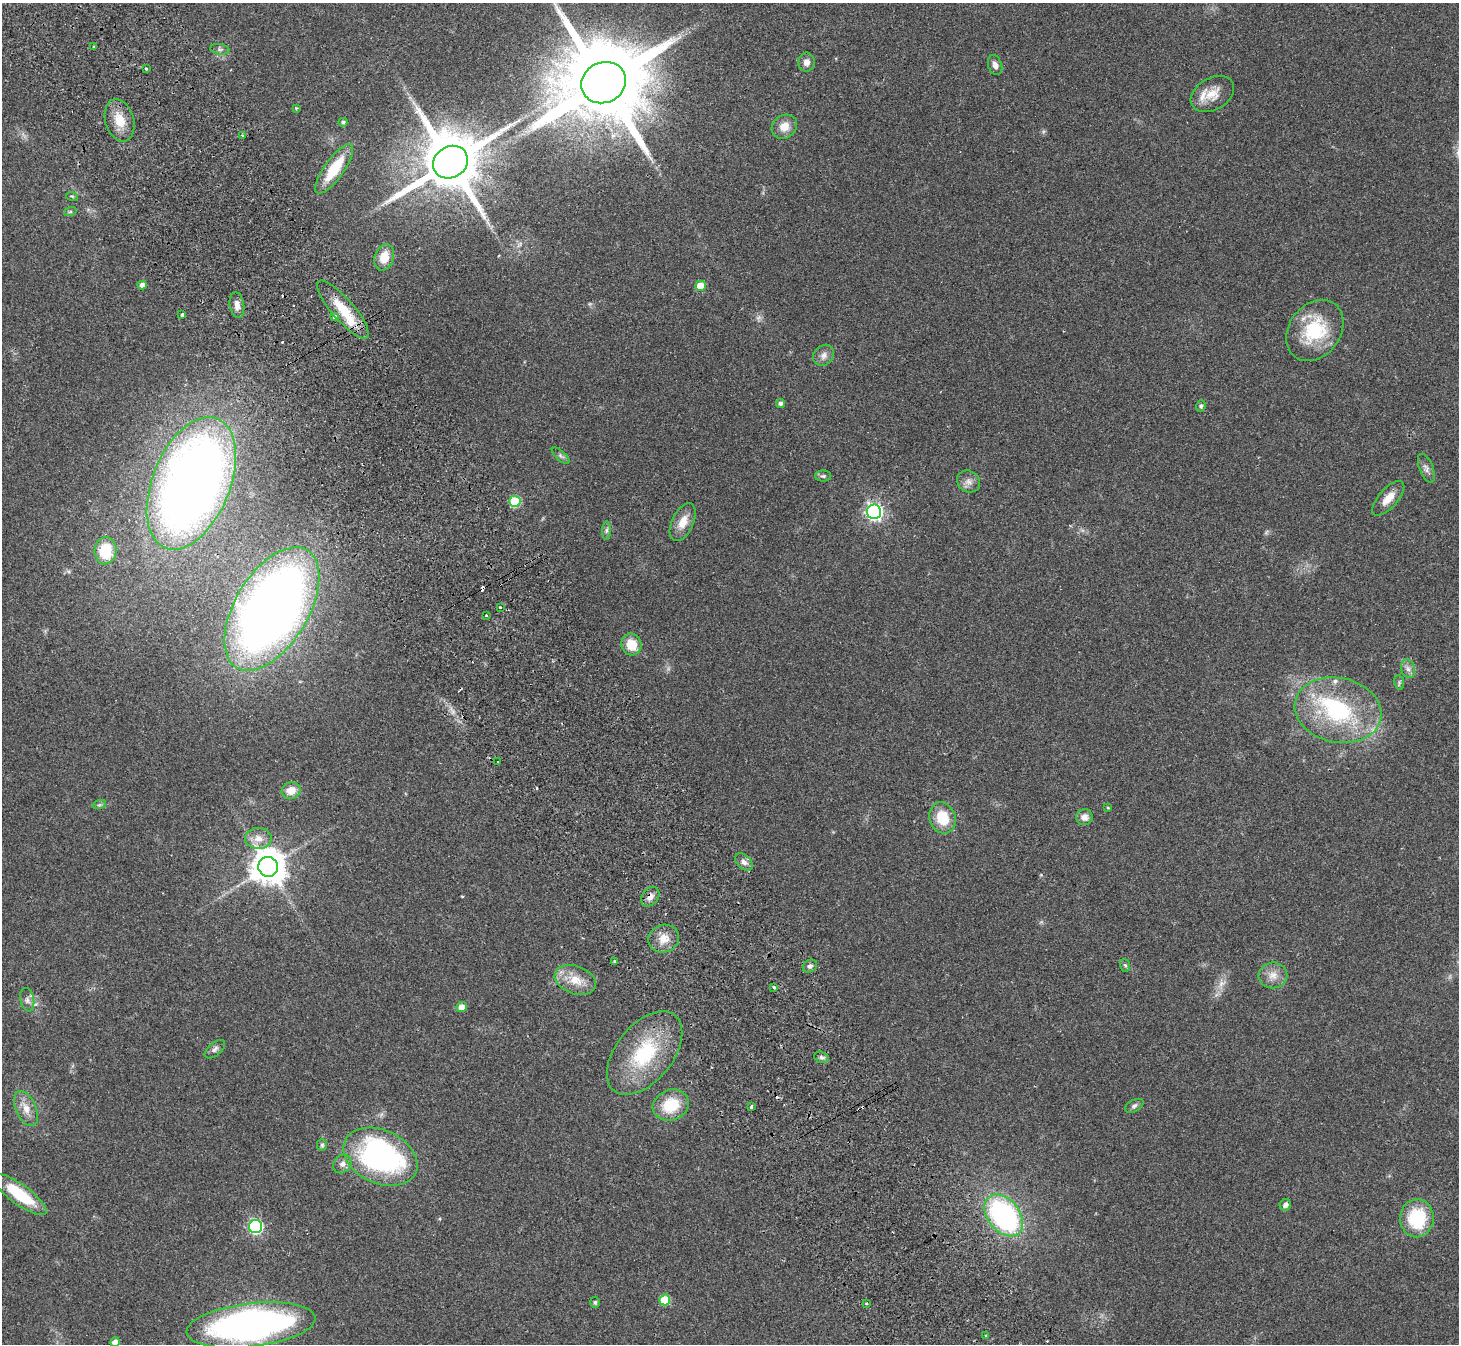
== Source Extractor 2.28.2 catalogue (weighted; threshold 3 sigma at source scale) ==
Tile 11 of 4 x 4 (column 3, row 3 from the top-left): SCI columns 2966-4422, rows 1538-2879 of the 5934 x 5893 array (HDU 1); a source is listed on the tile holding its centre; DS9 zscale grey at full resolution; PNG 1461 x 1346 px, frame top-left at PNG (2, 3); each listed source drawn as its Kron ellipse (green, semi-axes under 4 px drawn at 4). Shown black and unused: <1% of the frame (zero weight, under 2 of 3 exposures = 3% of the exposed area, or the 3 px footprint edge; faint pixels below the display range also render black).
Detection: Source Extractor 2.28.2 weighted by HDU 2 'WHT'; one run over the whole footprint, this tile lists its part. Background 0.141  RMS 0.0088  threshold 0.0394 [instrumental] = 3 sigma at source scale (4.5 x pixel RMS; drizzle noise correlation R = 1.50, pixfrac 1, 0.05/0.05 arcsec/px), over >= 5 px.
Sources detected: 99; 2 too faint to see at this stretch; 1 inside a brighter object's white glare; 8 cosmic-ray / hot-pixel residue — neither listed nor drawn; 3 inside a brighter listed object's ellipse — not listed separately; the other 85 listed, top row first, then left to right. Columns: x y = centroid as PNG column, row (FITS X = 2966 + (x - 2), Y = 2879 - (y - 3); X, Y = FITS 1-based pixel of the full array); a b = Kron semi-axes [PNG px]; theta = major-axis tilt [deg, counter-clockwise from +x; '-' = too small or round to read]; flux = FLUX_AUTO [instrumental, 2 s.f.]
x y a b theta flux
93 46 3 2 - 1.5
220 49 9 5 -8 2.3
807 62 9 8 - 4.7
995 65 10 7 -72 4.7
146 69 3 3 - 3
604 83 23 20 26 19000
1212 94 23 16 30 14
296 108 3 3 - 0.86
120 120 22 14 -74 17
343 122 4 4 - 1.9
784 127 13 11 36 9.9
242 135 4 3 - 1.5
450 162 18 15 33 7500
334 169 29 9 55 33
72 196 6 3 -19 0.92
70 212 6 4 18 1.4
384 257 13 9 71 14
142 285 4 4 - 4.8
700 286 5 5 - 17
237 305 13 7 -80 6.3
343 309 37 11 -49 30
182 315 4 3 - 5.3
335 317 3 3 - 34
1315 330 33 25 52 51
824 355 11 9 50 5.1
780 403 4 4 - 2.8
1201 406 5 5 - 1.9
561 456 11 4 -41 2.3
1426 468 15 7 -68 4.2
823 476 8 5 0 1.9
969 482 12 10 -35 5.7
191 483 70 39 68 910
1388 498 21 9 48 11
515 501 5 5 - 44
874 512 7 7 - 290
683 522 20 10 64 12
606 530 9 4 89 2.2
106 551 14 11 85 29
500 607 3 3 - 1.5
272 609 69 36 59 880
487 615 3 3 - 2.7
631 644 11 10 - 16
1408 669 9 7 -74 3.9
1399 682 7 5 -80 1.5
1338 710 44 32 -12 97
498 762 3 2 - 0.95
291 791 9 8 - 10
99 805 7 4 18 1.5
1108 808 4 3 - 0.95
1084 817 8 8 - 5.4
942 818 16 13 -70 25
258 838 13 10 1 8.9
744 862 10 6 -45 4
268 867 10 10 - 1900
650 897 11 8 52 5.1
664 939 16 13 23 12
615 961 3 3 - 2.6
1125 965 6 5 - 1.8
810 966 7 6 - 2.7
1273 975 14 13 - 9.1
575 980 21 14 -20 17
774 987 4 3 - 1
27 1000 12 7 -79 3.8
462 1007 5 5 - 9
215 1049 12 6 40 3.1
645 1053 48 28 51 70
821 1057 7 5 -16 2.3
671 1105 18 15 22 30
751 1106 3 3 - 3.5
1134 1106 10 6 30 2.4
26 1108 18 10 -66 10
322 1145 6 5 - 1.6
380 1157 39 26 -25 210
342 1164 10 8 50 4.5
20 1194 32 10 -36 36
1285 1205 6 5 - 3.6
1004 1215 24 16 -51 170
1417 1218 19 17 88 48
255 1227 6 6 - 150
665 1300 5 5 - 33
595 1302 5 4 - 1.3
867 1304 4 2 - 0.89
251 1325 65 22 7 420
986 1336 3 3 - 2.7
115 1342 5 5 - 6.5
Overlapping masked pixels (flux is a lower limit): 3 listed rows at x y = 515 501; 272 609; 650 897
Isophote crosses this tile's border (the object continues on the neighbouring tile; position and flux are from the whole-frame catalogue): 2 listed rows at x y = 604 83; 115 1342